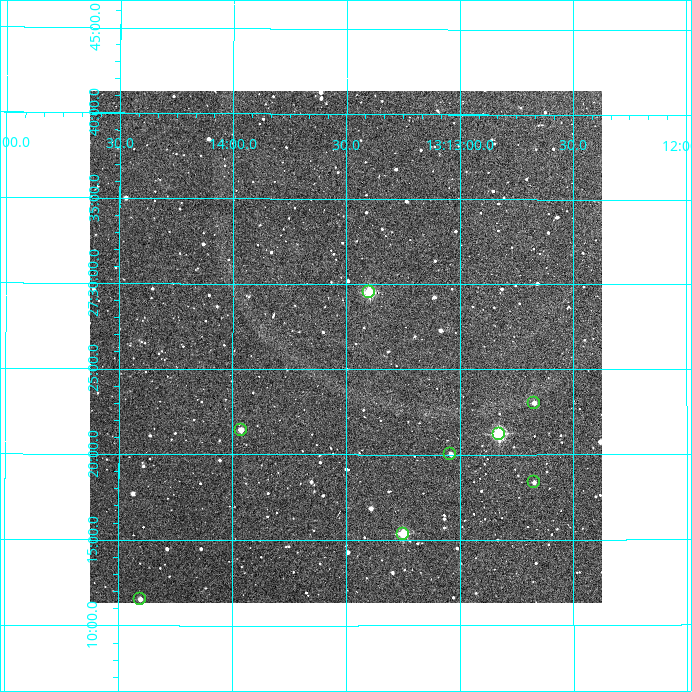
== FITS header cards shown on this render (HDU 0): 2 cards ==
NAXIS1  =                  512
NAXIS2  =                  512

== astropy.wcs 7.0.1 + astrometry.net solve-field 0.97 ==
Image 512 x 512 px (HDU 0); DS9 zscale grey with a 90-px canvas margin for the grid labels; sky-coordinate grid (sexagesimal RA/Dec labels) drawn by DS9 from the SOLVED WCS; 8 Tycho-2 reference stars matched to detected sources circled (green)
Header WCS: RA---TAN/DEC--TAN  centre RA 13:13:30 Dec +27:26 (198.37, +27.44 deg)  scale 3.52 arcsec/px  FOV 30.0' x 30.0'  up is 0 deg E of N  parity normal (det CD < 0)
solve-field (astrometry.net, Tycho-2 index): VERIFIED the header's WCS against the Tycho-2 star catalogue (verified at 2 index scales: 7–8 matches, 0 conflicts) and refined it, rather than solving blind
Solved WCS: RA---TAN-SIP/DEC--TAN-SIP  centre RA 13:13:30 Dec +27:26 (198.38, +27.44 deg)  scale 3.52 arcsec/px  FOV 30.0' x 30.0'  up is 0 deg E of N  parity normal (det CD < 0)
The solver's refit moves the header's centre by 2.5 arcsec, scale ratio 1.001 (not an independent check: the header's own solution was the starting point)
Tycho-2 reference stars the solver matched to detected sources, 8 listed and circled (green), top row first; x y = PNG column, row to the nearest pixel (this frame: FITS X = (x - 90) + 1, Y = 512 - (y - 91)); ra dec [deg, ICRS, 3 dp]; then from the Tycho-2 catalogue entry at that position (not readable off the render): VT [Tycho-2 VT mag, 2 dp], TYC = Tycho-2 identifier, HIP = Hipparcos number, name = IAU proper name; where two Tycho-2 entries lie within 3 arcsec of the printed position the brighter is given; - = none
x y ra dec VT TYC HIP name
369 292 198.349 +27.492 9.68 1996-1079-1 64516 -
534 403 198.168 +27.384 11.99 1996-537-1 - -
241 430 198.490 +27.357 12.21 1996-1374-1 - -
499 434 198.207 +27.354 9.51 1996-432-1 - -
450 454 198.260 +27.334 11.85 1996-1704-1 - -
534 482 198.168 +27.306 12.91 1996-1297-1 - -
403 534 198.312 +27.256 10.30 1996-721-1 - -
140 599 198.601 +27.192 12.47 1996-437-1 - -